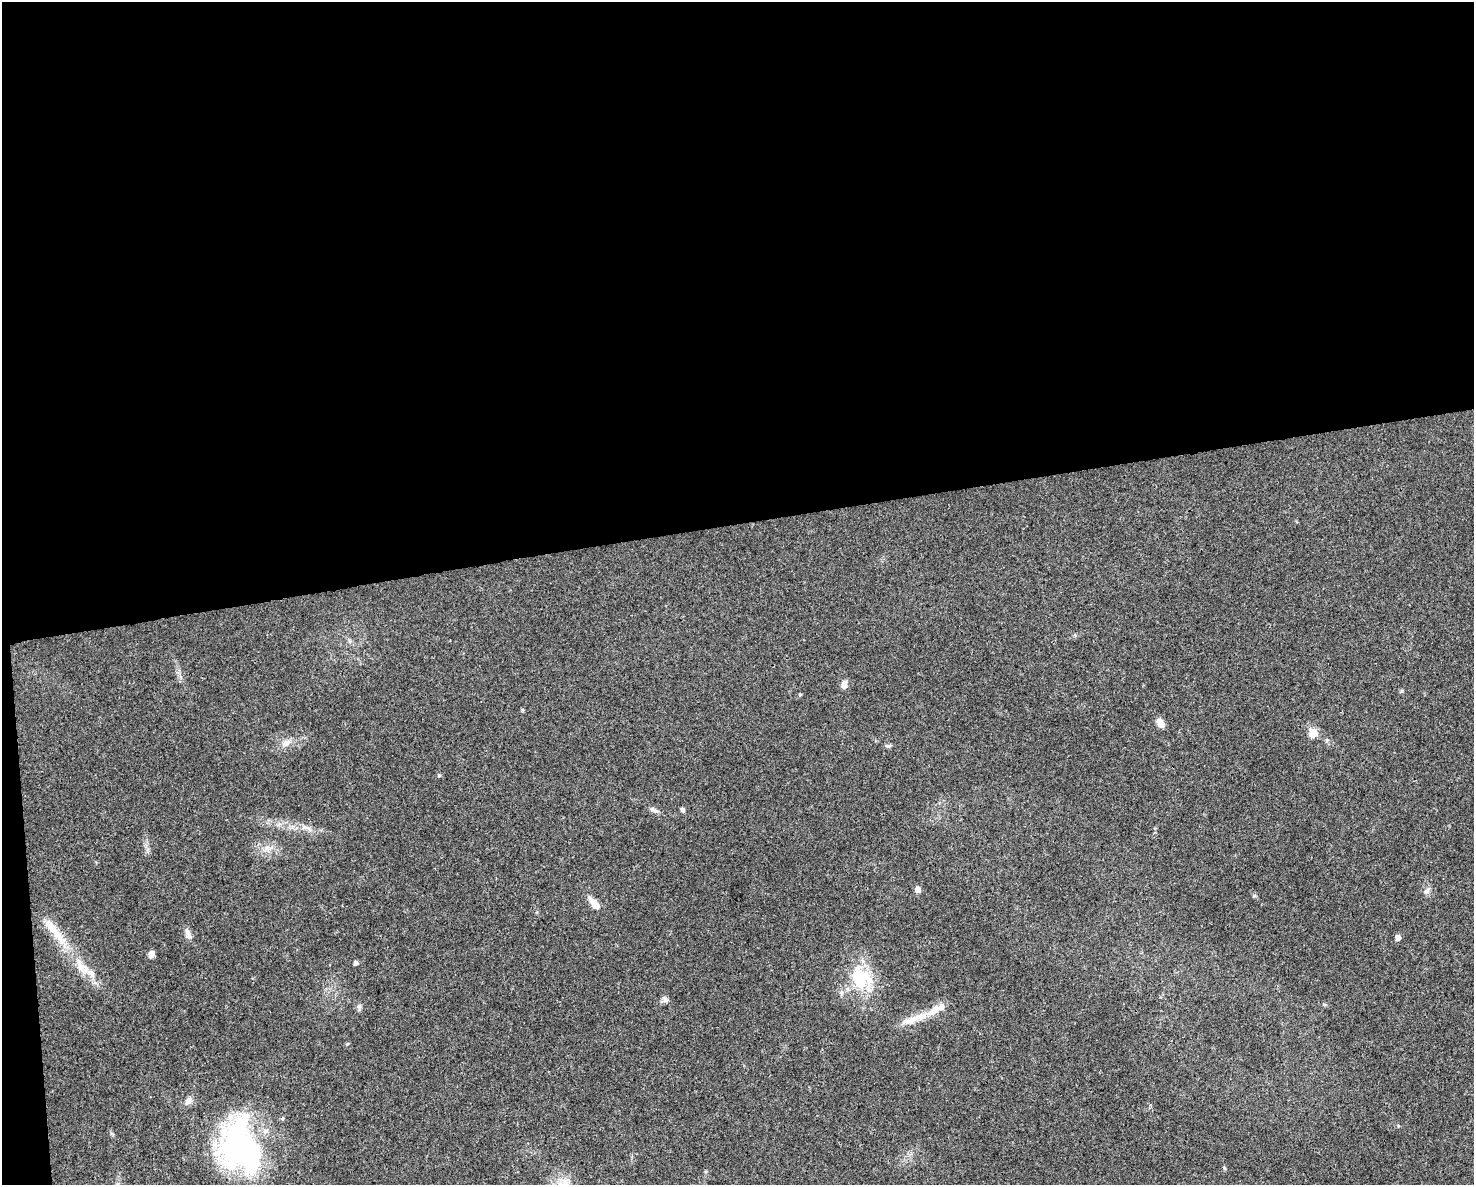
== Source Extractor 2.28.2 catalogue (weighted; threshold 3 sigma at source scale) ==
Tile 1 of 3 x 4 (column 1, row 1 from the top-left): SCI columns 64-1535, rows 3550-4732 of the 4497 x 4732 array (HDU 1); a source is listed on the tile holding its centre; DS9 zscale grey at full resolution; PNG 1476 x 1187 px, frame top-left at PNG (2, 2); no overlay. Shown black and unused: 45% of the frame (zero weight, under 3 of 4 exposures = <1% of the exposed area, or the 3 px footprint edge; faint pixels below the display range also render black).
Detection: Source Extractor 2.28.2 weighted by HDU 2 'WHT'; one run over the whole footprint, this tile lists its part. Background 0.0311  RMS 0.0039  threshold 0.0175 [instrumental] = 3 sigma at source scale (4.5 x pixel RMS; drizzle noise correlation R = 1.50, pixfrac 1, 0.0396/0.0396 arcsec/px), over >= 5 px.
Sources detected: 34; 2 inside a brighter object's white glare — not listed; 5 inside a brighter listed object's ellipse — not listed separately; the other 27 listed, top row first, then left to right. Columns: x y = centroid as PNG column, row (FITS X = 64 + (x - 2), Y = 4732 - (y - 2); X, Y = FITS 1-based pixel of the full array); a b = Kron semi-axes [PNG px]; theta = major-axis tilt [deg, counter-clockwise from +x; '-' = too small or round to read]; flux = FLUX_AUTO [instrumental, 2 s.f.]
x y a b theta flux
844 685 10 6 79 2
800 694 4 3 - 0.49
1160 723 11 7 -54 2.8
1313 733 5 5 - 14
286 743 13 8 29 2.7
889 746 7 5 20 0.7
439 775 5 4 - 0.47
653 810 14 4 -22 1.2
683 810 5 5 - 1.1
304 827 7 5 0 1.2
918 889 5 5 - 3
1427 891 10 6 44 1.2
594 903 15 7 -49 4.3
188 935 10 7 -55 1.5
59 936 28 10 -48 7.3
1398 937 5 5 - 2.4
151 954 7 6 - 2.3
356 962 4 4 - 1.3
80 966 25 9 -69 5.3
861 978 31 25 -34 20
665 999 10 7 -66 1.3
359 1006 7 7 - 1.1
934 1010 18 10 38 4.5
909 1021 20 9 15 4.5
347 1044 5 4 - 0.43
189 1101 11 8 43 1.9
242 1143 62 47 -66 76
Unlisted compact peaks at least as high as the median listed source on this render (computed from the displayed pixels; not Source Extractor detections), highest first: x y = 1254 896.